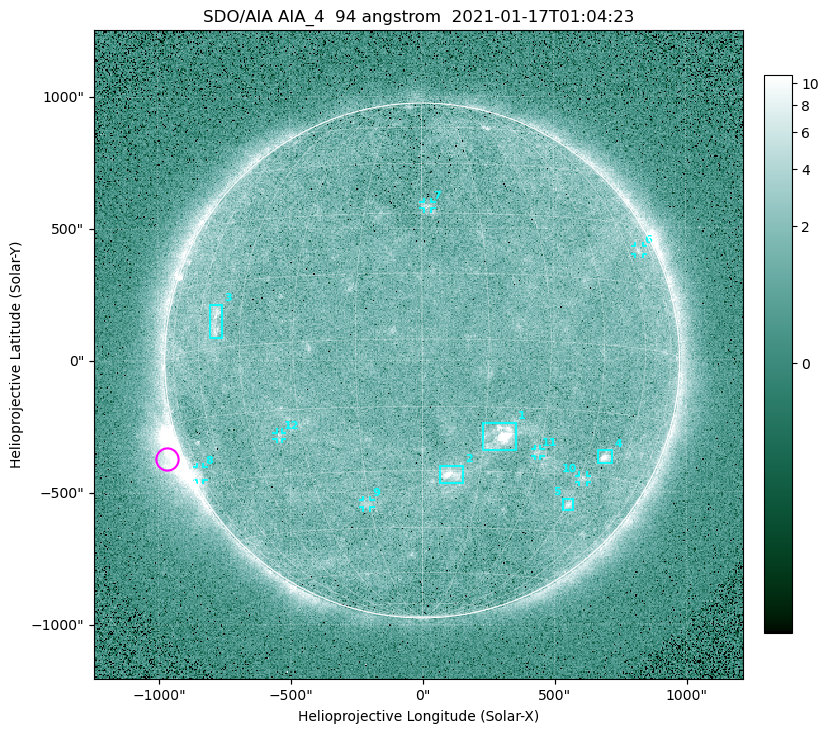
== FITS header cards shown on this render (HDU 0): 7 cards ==
TELESCOP= 'SDO/AIA '
INSTRUME= 'AIA_4   '
WAVELNTH=                   94
WAVEUNIT= 'angstrom'
DATE-OBS= '2021-01-17T01:04:23.12'
CTYPE1  = 'HPLN-TAN'
CTYPE2  = 'HPLT-TAN'

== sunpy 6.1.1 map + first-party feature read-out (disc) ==
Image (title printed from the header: SDO/AIA AIA_4  94 angstrom  2021-01-17T01:04:23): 512 x 512 px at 4.8 arcsec/px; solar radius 976 arcsec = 203 px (full disc in frame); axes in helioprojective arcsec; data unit not stated in the header (colour bar unlabelled)
Orientation: roll -0.138 deg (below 1 deg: not rotated)
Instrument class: DISC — disc imager (sunpy class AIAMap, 94 A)
Bright regions (active regions / flare kernels): reference = the median radial profile (limb darkening/brightening removed); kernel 5 px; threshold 5 sigma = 1.92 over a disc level ~1.63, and >= 1.15x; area >= 9 px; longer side >= 5 px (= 24 arcsec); searched inside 0.97 R_sun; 12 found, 12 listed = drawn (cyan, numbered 1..; 7 of them under ~33 arcsec drawn as corner ticks so the feature stays visible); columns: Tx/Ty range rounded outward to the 10 arcsec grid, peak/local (2 s.f.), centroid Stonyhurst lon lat
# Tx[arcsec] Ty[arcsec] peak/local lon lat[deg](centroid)
1 230..360 -340..-230 12 +19 -22
2 60..160 -470..-400 6.2 +8 -31
3 -810..-750 90..220 4.5 -54 +6
4 660..720 -390..-340 7.1 +52 -25
5 530..570 -570..-520 4.2 +45 -37
6 810..840 400..430 2.6 +66 +23
7 0..40 570..600 2.9 +2 +32
8 -860..-830 -450..-400 2.9 -75 -27
9 -230..-190 -560..-530 2.5 -16 -38
10 590..630 -470..-440 2.8 +46 -31
11 420..450 -360..-330 2.5 +29 -25
12 -550..-530 -300..-270 2.6 -36 -21
Off-limb structures (1.02-1.3 R_sun): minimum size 50 px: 4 found; the strongest spans PA ~95..130 deg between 1.02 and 1.21 R_sun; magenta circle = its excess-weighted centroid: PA ~110 deg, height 1.06 R_sun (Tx ~-970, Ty ~-370 arcsec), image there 5.3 x the reference